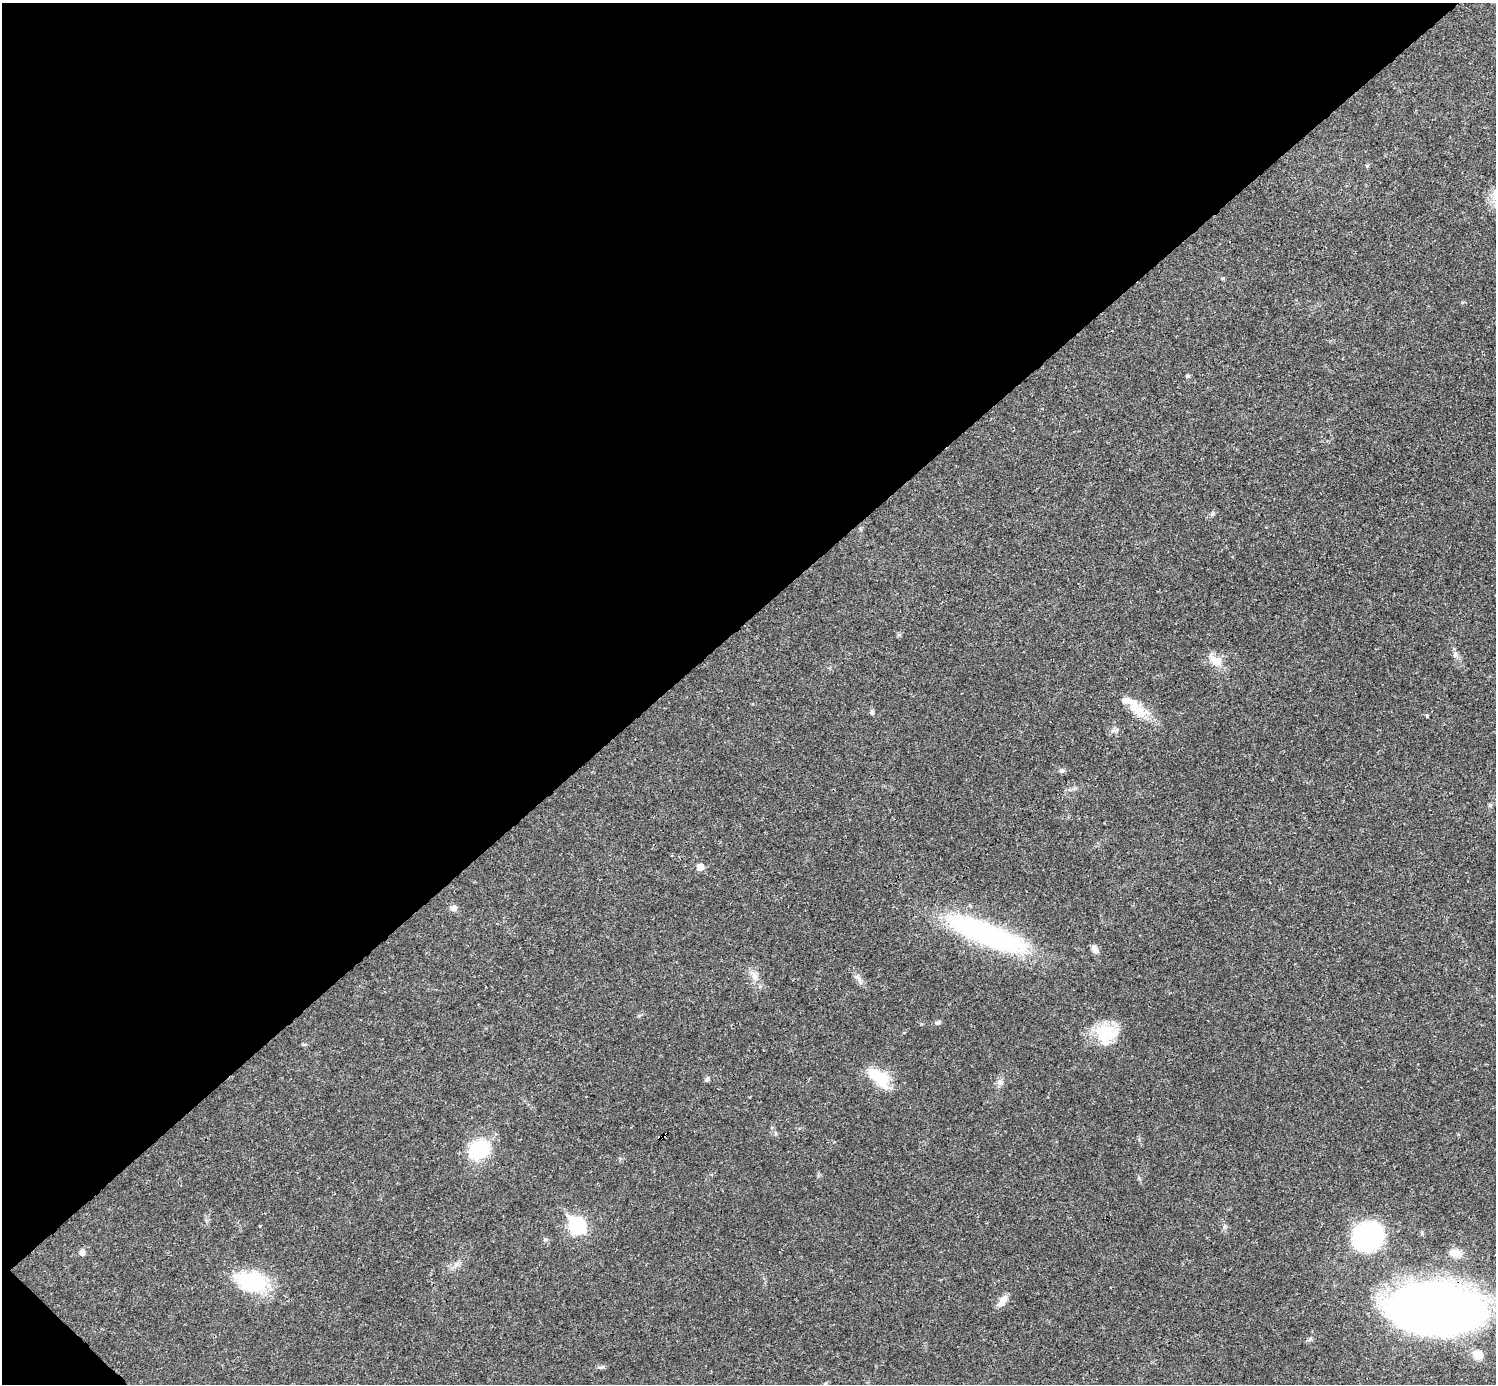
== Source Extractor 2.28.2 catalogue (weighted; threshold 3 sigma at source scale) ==
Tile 5 of 4 x 4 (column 1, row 2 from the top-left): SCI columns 1-1494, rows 2920-4301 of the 5981 x 5981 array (HDU 1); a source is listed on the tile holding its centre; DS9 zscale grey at full resolution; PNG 1498 x 1386 px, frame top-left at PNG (2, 3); no overlay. Shown black and unused: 45% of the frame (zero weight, under 3 of 4 exposures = <1% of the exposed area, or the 3 px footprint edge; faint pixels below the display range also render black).
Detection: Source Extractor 2.28.2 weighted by HDU 2 'WHT'; one run over the whole footprint, this tile lists its part. Background 0.0211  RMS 0.0023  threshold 0.0102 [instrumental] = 3 sigma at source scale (4.5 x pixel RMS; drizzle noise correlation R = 1.50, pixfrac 1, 0.05/0.05 arcsec/px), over >= 5 px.
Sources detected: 36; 3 inside a brighter listed object's ellipse — not listed separately; the other 33 listed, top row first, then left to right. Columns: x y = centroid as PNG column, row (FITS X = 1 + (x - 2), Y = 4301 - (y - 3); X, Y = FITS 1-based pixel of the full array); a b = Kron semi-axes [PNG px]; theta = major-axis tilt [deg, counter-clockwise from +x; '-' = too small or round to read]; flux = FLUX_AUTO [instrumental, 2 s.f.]
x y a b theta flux
1188 376 6 5 - 0.33
1212 514 7 4 45 0.46
1455 654 6 6 - 0.64
1215 660 20 10 -39 3.1
1140 711 23 14 -61 4.6
872 712 6 5 - 0.58
1427 716 3 3 - 0.44
1113 731 7 4 -18 0.5
1062 771 7 6 - 0.54
700 867 5 5 - 2.7
453 908 8 7 - 1
986 934 98 23 -22 45
1095 949 11 7 -69 1.1
754 976 15 8 -62 1.8
859 979 13 5 -57 1
938 1022 7 5 20 0.52
1107 1032 27 22 -40 7.4
304 1044 6 4 18 0.3
877 1076 30 12 -42 8.6
707 1079 8 5 74 0.46
1000 1082 10 8 47 1
664 1135 5 3 - 0.89
479 1150 23 20 26 13
577 1225 9 7 -49 48
1225 1226 7 5 73 0.51
1368 1236 20 17 10 56
545 1240 6 4 1 0.34
82 1252 8 7 - 0.91
1455 1253 18 10 -12 2.3
251 1281 42 26 -13 14
1003 1301 16 8 56 1.9
1432 1308 58 31 -5 340
1478 1355 15 11 -37 2.6
Overlapping masked pixels (flux is a lower limit): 2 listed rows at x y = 664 1135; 1432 1308
Unlisted compact peaks at least as high as the median listed source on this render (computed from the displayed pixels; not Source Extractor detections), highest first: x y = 1367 166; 602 1367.